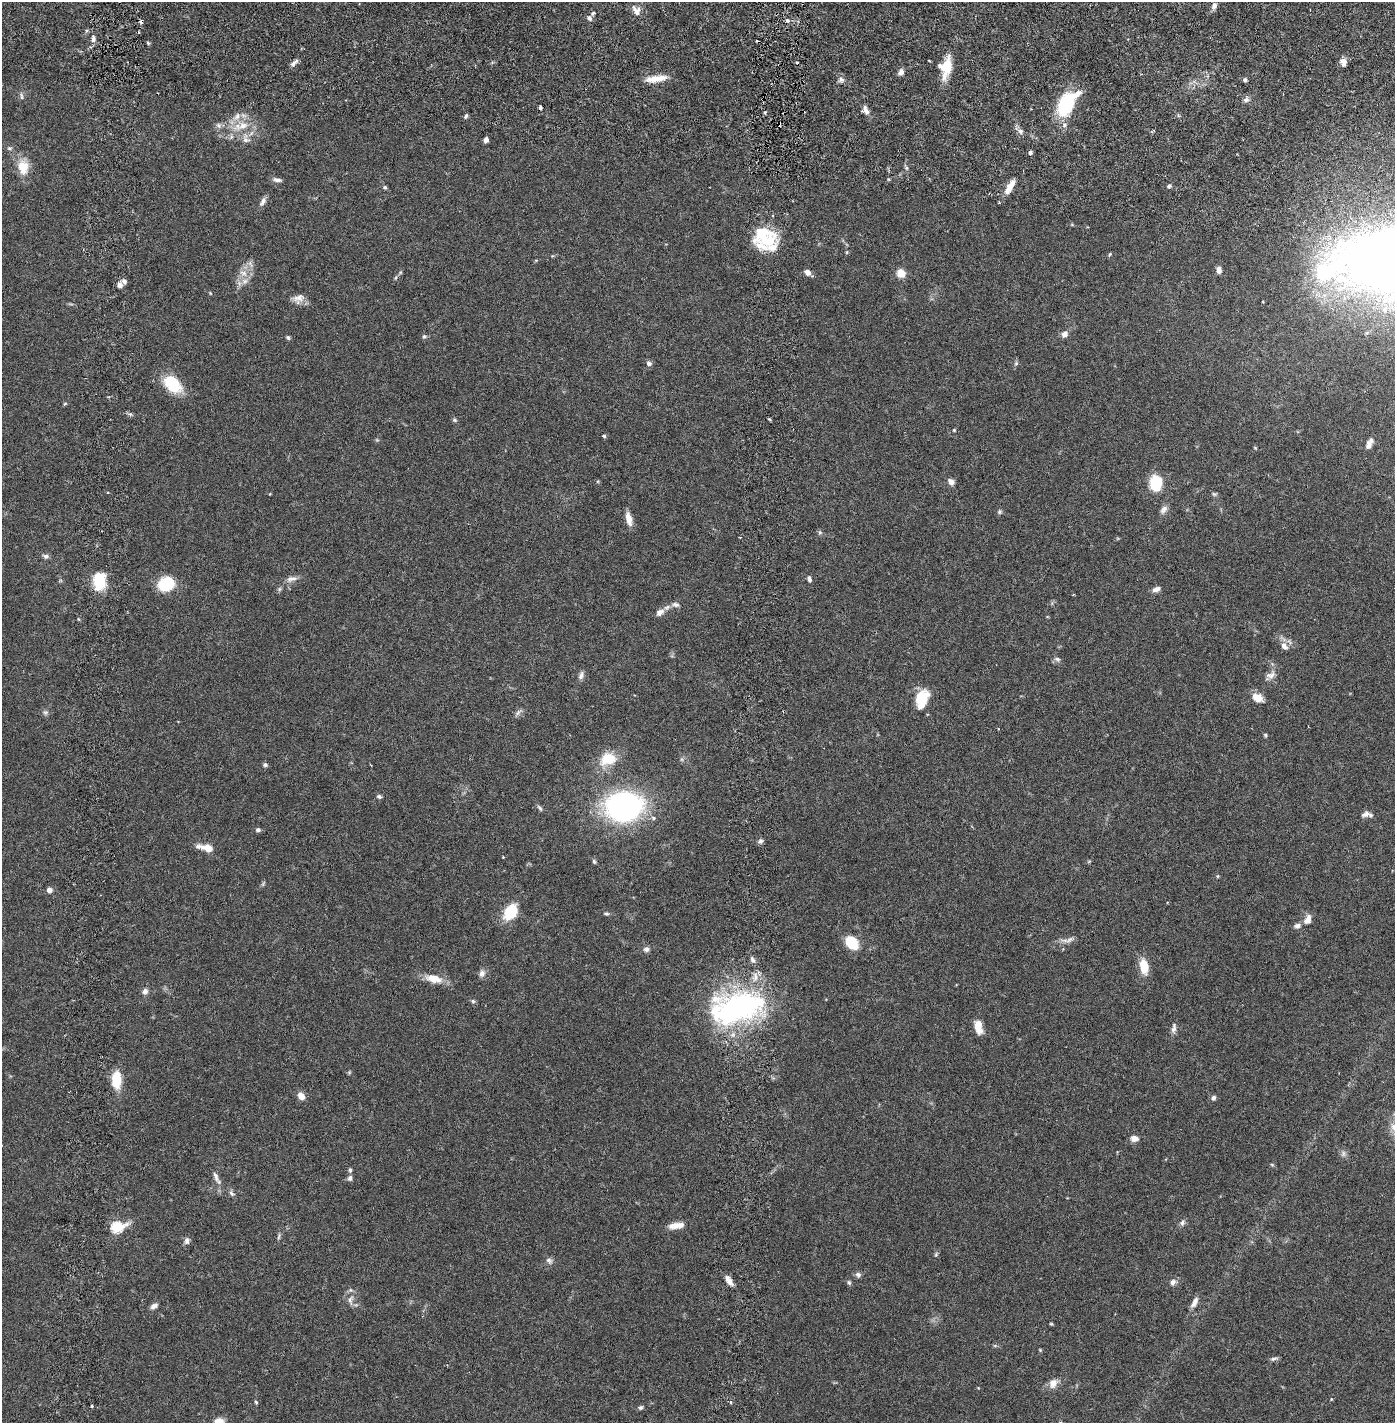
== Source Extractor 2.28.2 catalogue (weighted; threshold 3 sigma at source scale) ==
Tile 7 of 4 x 4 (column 3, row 2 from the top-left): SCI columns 2888-4280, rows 2930-4350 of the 5885 x 5856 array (HDU 1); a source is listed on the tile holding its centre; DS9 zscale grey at full resolution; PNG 1397 x 1425 px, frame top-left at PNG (2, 2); no overlay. Shown black and unused: <1% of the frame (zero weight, under 2 of 6 exposures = <1% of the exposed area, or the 3 px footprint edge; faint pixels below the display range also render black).
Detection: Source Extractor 2.28.2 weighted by HDU 2 'WHT'; one run over the whole footprint, this tile lists its part. Background 0.0405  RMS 0.004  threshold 0.0165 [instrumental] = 3 sigma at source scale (4.09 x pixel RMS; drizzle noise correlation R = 1.36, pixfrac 0.8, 0.05/0.05 arcsec/px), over >= 5 px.
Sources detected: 175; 5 too faint to see at this stretch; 3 cosmic-ray / hot-pixel residue — not listed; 15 inside a brighter listed object's ellipse — not listed separately; the other 152 listed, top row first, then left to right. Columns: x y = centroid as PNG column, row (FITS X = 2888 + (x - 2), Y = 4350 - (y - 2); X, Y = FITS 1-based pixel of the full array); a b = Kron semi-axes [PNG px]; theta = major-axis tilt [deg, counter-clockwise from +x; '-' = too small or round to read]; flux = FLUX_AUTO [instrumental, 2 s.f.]
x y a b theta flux
1214 5 8 6 73 0.99
636 11 15 9 -55 1.9
589 18 7 6 - 0.77
787 20 6 3 -19 0.44
93 39 9 5 83 0.81
148 43 5 4 - 0.31
1343 62 10 7 -75 1.4
294 63 13 5 43 0.88
946 67 23 13 79 5.8
901 72 7 6 - 1.2
656 78 26 7 8 3.5
1245 79 5 4 - 0.62
841 80 8 7 - 0.81
21 96 11 5 -79 0.62
1246 100 8 6 26 0.8
1067 104 20 10 57 25
541 107 4 3 - 0.72
866 111 10 7 -55 1.3
1178 115 6 3 -72 0.3
466 116 7 4 69 0.43
1064 125 6 6 - 0.7
243 126 31 13 19 6.3
1020 131 8 7 - 0.91
486 140 5 4 - 1.1
9 148 7 5 -13 0.48
1030 152 4 4 - 0.72
23 167 21 14 -87 4.4
906 168 6 4 -89 0.43
277 180 13 5 -9 0.88
1169 186 5 4 - 0.63
385 187 5 5 - 0.4
1010 187 20 7 59 3.1
263 201 14 6 60 1.1
766 241 35 14 -6 7.3
1110 254 6 3 59 0.27
552 256 5 4 - 0.24
536 260 6 3 19 0.23
250 264 12 6 -57 0.98
1219 270 8 6 -86 1
400 272 6 5 - 0.31
808 272 6 5 - 1.5
243 273 13 9 -37 2
901 273 11 10 - 2.3
396 278 7 3 71 0.34
124 281 7 6 - 0.76
120 285 6 6 - 1.1
298 299 15 12 18 1.9
1263 302 3 2 - 0.15
1064 334 8 6 59 1.3
424 336 6 6 - 0.51
288 338 5 5 - 0.42
649 363 6 6 - 0.84
1016 363 7 5 55 0.44
172 384 24 16 -43 8.2
65 404 5 4 - 0.28
769 419 5 4 - 0.23
454 420 7 5 -41 0.43
954 430 4 4 - 0.28
604 436 4 3 - 0.65
1369 444 13 6 66 1.5
1255 448 6 3 -45 0.22
951 482 8 7 - 1.2
1156 483 15 11 87 9.6
270 494 3 3 - 0.2
1214 494 7 5 -15 0.45
1164 510 12 8 54 1.1
1000 512 6 6 - 0.46
629 519 15 6 -78 2.3
820 532 7 6 - 0.46
46 556 8 6 -2 0.82
291 579 16 7 14 1.4
809 579 8 5 -75 0.61
99 581 20 13 89 8
166 584 15 11 26 12
279 589 6 5 - 0.42
1156 589 10 6 19 1.1
675 605 11 6 -8 0.87
660 612 11 7 39 1.2
1284 646 11 8 -59 1.6
1057 659 8 6 -26 0.73
581 675 11 6 66 0.96
1270 675 18 9 41 1.6
1257 697 13 8 -28 2.9
922 699 21 12 73 6.6
45 712 8 7 - 0.63
518 712 14 5 40 0.79
998 729 3 3 - 0.19
1265 735 5 4 - 0.34
608 759 24 17 21 6.1
265 765 6 5 - 0.59
379 796 6 5 - 0.5
624 806 27 21 5 68
540 808 10 4 -55 0.52
1365 814 11 7 31 0.96
653 818 6 5 - 0.51
258 830 6 5 - 0.59
760 841 7 7 - 0.64
207 848 16 7 -14 3.7
503 857 3 3 - 0.16
594 861 6 5 - 0.38
1218 876 5 4 - 0.29
49 890 6 6 - 0.95
510 912 19 13 55 7.2
606 914 7 5 -7 0.45
1308 920 12 8 64 2
1297 926 9 7 19 0.99
1070 939 13 6 39 1.1
852 943 13 9 -51 8.6
646 949 7 6 - 0.89
753 960 9 6 -62 0.8
1144 966 16 9 -80 4.8
482 973 11 8 78 1.1
434 979 23 10 -13 3.7
145 991 8 7 - 0.97
473 1001 6 5 - 0.46
736 1008 69 36 13 52
978 1027 13 7 -75 3.9
1174 1028 16 6 83 1.1
349 1072 5 5 - 0.3
116 1080 14 8 -90 8.3
301 1096 10 7 -47 1.7
1213 1098 6 5 - 0.65
1134 1138 9 7 -9 1.5
1272 1164 6 4 -3 0.29
350 1170 6 4 -81 0.44
216 1177 18 6 -68 1.3
350 1178 7 6 - 0.7
232 1193 9 6 -46 0.7
1182 1223 9 6 57 0.78
674 1226 15 9 16 1.8
117 1227 7 6 - 24
279 1236 10 4 78 0.53
187 1241 9 7 87 0.91
936 1254 8 5 64 0.41
549 1261 10 7 -43 0.86
858 1275 7 6 - 0.78
729 1280 13 6 -57 1.8
1173 1282 9 7 32 1
849 1283 6 6 - 0.48
350 1300 17 8 83 1.7
1194 1302 15 6 63 1.5
154 1306 10 6 32 0.91
1051 1324 4 4 - 0.25
1040 1350 5 4 - 0.24
1274 1359 11 4 13 0.57
1053 1383 15 10 43 2
1331 1399 5 3 - 0.21
256 1402 5 4 - 0.33
731 1402 4 4 - 0.34
91 1406 3 3 - 0.62
640 1408 6 5 - 0.48
218 1421 12 7 12 2.1
Isophote crosses this tile's border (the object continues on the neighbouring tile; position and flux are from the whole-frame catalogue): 1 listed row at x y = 218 1421